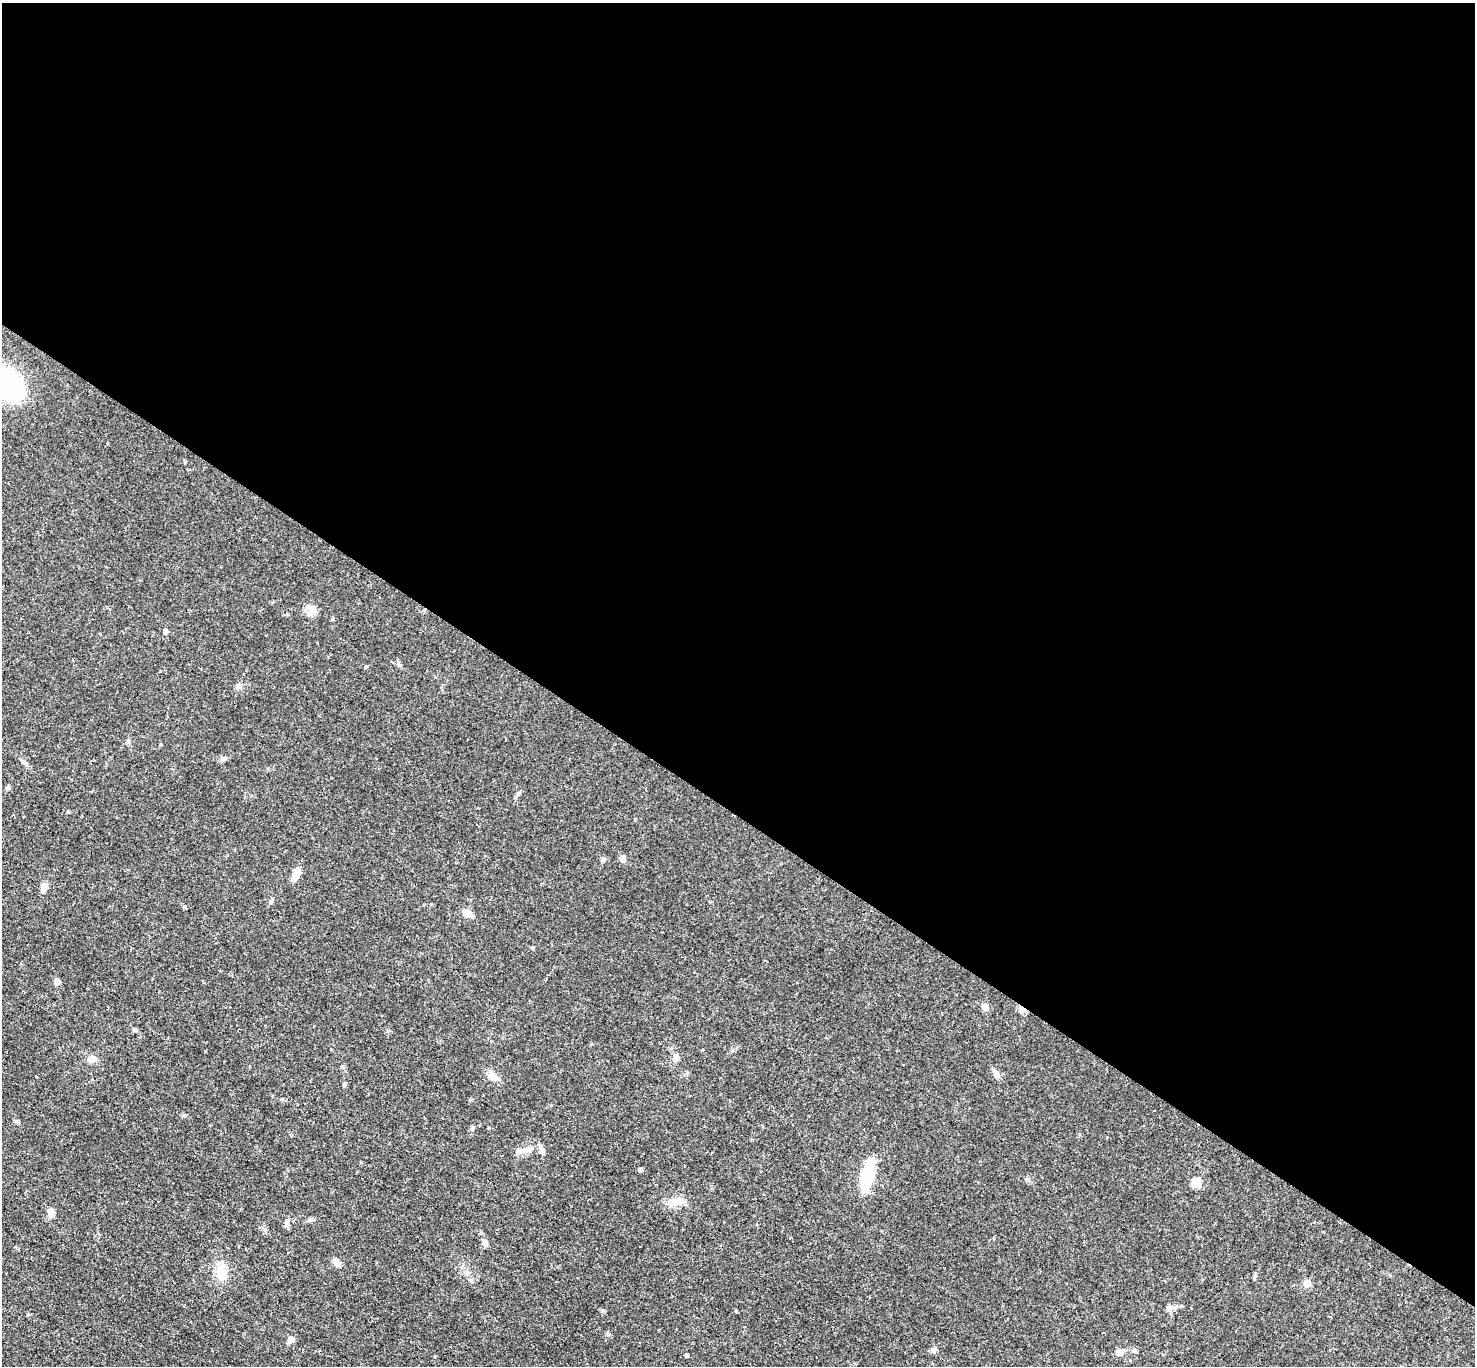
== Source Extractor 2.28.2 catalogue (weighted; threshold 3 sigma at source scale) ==
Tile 3 of 4 x 4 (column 3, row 1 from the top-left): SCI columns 2952-4424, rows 4390-5753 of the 5896 x 5902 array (HDU 1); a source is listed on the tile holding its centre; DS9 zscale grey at full resolution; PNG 1477 x 1368 px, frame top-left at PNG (2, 3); no overlay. Shown black and unused: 60% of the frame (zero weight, under 2 of 3 exposures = <1% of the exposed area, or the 3 px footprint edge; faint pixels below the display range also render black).
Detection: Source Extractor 2.28.2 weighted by HDU 2 'WHT'; one run over the whole footprint, this tile lists its part. Background 0.0585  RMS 0.0048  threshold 0.0215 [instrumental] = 3 sigma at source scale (4.5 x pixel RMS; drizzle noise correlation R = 1.50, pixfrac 1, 0.05/0.05 arcsec/px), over >= 5 px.
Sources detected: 46; all 46 listed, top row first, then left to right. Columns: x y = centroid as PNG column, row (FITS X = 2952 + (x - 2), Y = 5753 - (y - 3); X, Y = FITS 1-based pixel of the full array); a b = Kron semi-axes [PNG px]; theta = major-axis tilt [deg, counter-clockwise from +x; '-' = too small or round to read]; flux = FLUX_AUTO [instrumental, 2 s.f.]
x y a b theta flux
9 384 33 24 -64 58
311 609 15 10 -76 3.5
165 631 4 4 - 2.5
366 666 5 3 - 0.44
239 685 8 5 59 1.1
223 759 8 5 24 1.3
24 763 10 3 -40 1
622 858 7 6 - 2.6
603 860 7 5 61 0.88
296 874 16 8 65 4
44 888 10 8 82 2.6
271 901 8 4 65 0.94
184 907 6 4 -89 0.5
468 913 10 8 -26 3.5
533 947 5 4 - 0.61
57 981 5 4 - 5.3
985 1007 5 5 - 6.7
1022 1009 6 4 -34 12
676 1057 8 7 - 1.8
92 1059 10 8 12 2.8
996 1073 12 6 -51 2.1
492 1076 15 9 -37 4.2
16 1121 6 5 - 0.92
472 1128 6 4 72 0.66
489 1128 3 3 - 0.46
525 1150 15 8 22 4
542 1150 12 4 -71 1.5
641 1170 4 4 - 1.5
867 1175 30 11 76 25
1195 1184 11 8 3 5.1
673 1203 17 8 31 4
51 1213 11 8 -77 2.2
310 1220 10 4 5 1
287 1223 14 5 76 1.5
485 1242 7 7 - 1.5
336 1262 11 7 -38 1.9
221 1272 21 13 -69 7.3
1307 1284 5 5 - 8
1169 1308 11 6 50 1.7
736 1311 4 3 - 0.4
608 1334 6 4 -45 0.75
291 1339 5 5 - 6
934 1349 7 4 45 1
1134 1350 6 5 - 0.85
1119 1352 9 8 - 2.1
687 1355 4 3 - 1
Overlapping masked pixels (flux is a lower limit): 1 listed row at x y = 1022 1009
Isophote crosses this tile's border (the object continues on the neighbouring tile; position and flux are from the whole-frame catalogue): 1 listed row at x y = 9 384
Unlisted compact peaks at least as high as the median listed source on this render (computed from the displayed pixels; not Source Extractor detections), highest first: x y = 602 1311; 282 1099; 185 462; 398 662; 68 811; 519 793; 333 619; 184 1115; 732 1050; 128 740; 1027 1179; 287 614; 1255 1274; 343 1066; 471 1100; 344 1086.